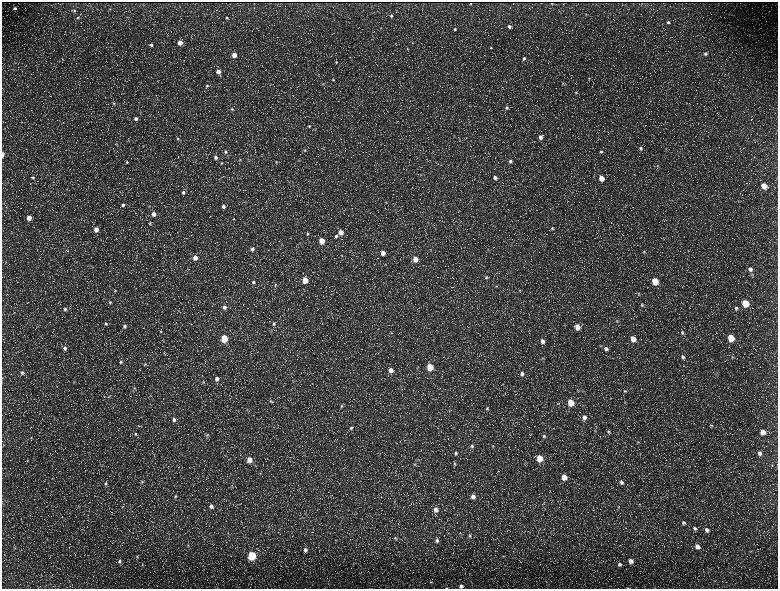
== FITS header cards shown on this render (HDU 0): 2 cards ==
NAXIS1  =                 1552 / length of data axis 1
NAXIS2  =                 1173 / length of data axis 2

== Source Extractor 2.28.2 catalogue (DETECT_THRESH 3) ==
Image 1552 x 1173 px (HDU 0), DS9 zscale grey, zoomed out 1/2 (1 PNG px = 2 x 2 image px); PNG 780 x 591 px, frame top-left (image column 1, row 1173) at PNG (2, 2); no overlay
Background 235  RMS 11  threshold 32.7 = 3 sigma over >= 5 px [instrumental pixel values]
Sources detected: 211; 33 cannot appear on this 1/2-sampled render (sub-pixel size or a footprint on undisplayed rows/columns) and are not listed; the other 178 listed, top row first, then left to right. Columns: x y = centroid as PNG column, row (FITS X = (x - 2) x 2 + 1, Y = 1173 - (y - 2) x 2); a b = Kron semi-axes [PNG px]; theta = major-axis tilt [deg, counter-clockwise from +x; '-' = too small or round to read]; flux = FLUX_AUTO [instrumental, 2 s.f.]
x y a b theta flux
470 4 2 2 - 1000
15 8 4 3 - 4600
110 9 3 3 - 1600
74 10 4 4 - 2600
586 14 4 2 - 1400
391 16 4 3 - 2900
78 17 5 4 - 3200
227 18 4 3 - 2600
668 22 4 4 - 3700
509 26 4 4 - 6100
381 28 3 2 - 1100
455 29 4 3 - 2800
180 43 4 4 - 22000
151 45 4 4 - 4700
491 48 4 3 - 2000
407 49 3 3 - 1200
705 54 5 4 - 4900
234 55 4 3 - 21000
524 58 3 3 - 4300
336 62 4 4 - 2300
218 71 4 4 - 15000
589 78 4 3 - 1900
333 80 4 3 - 2300
563 84 4 3 - 2100
207 85 4 4 - 3000
576 92 4 3 - 2100
114 103 6 4 -70 3300
507 108 5 4 - 3600
232 109 4 4 - 3100
136 119 5 4 - 6300
309 126 4 4 - 2500
540 137 4 4 - 10000
178 139 5 3 - 3400
459 139 3 3 - 1200
641 148 5 4 - 4100
666 149 2 2 - 980
305 150 4 3 - 1800
601 151 4 3 - 3200
226 152 4 4 - 4400
2 155 4 2 - 7800
216 157 4 4 - 5200
240 160 3 3 - 1300
510 161 4 4 - 5800
127 162 4 3 - 2500
276 162 4 3 - 1700
221 163 3 3 - 2000
658 166 3 3 - 1500
420 175 3 2 - 1100
33 177 4 4 - 3000
495 177 4 4 - 8500
601 178 4 4 - 31000
764 186 4 4 - 35000
183 192 4 3 - 4400
386 202 3 3 - 1100
123 205 4 4 - 4600
149 206 4 3 - 1800
223 207 4 4 - 6100
153 214 5 4 - 12000
29 218 4 4 - 20000
234 219 4 2 - 1500
150 224 4 4 - 2500
552 228 4 4 - 3000
96 229 4 4 - 18000
341 232 4 4 - 19000
307 234 4 3 - 2700
336 236 4 4 - 4300
322 241 4 4 - 30000
252 249 5 4 - 6300
67 251 4 3 - 1700
644 252 4 4 - 2500
383 253 4 4 - 15000
342 255 4 3 - 1300
195 258 4 4 - 14000
415 259 4 4 - 28000
385 264 3 3 - 1400
254 266 4 2 - 1300
750 269 5 5 - 8600
486 277 4 4 - 3200
305 280 4 4 - 39000
655 281 4 4 - 64000
253 282 5 4 - 3800
275 285 4 3 - 2500
519 290 4 4 - 2500
115 291 5 4 - 2500
639 294 4 4 - 2300
110 302 5 4 - 3000
745 303 4 4 - 87000
642 305 5 4 - 2600
224 307 5 4 - 7000
736 308 5 4 - 4000
65 309 5 5 - 5400
617 321 5 4 - 3000
106 324 5 5 - 3300
274 324 5 4 - 4400
124 326 5 5 - 6000
577 327 5 4 - 23000
161 331 4 4 - 3300
682 332 5 4 - 3400
224 338 4 4 - 89000
731 338 4 4 - 73000
633 339 5 4 - 31000
542 341 5 5 - 11000
65 348 5 5 - 6500
606 349 5 5 - 7400
683 357 5 4 - 5200
733 357 4 3 - 1900
121 362 5 5 - 4600
145 364 5 4 - 2900
430 367 4 4 - 61000
391 370 4 4 - 15000
22 372 5 4 - 4000
522 374 4 4 - 7100
217 379 5 4 - 8100
74 381 3 3 - 1400
203 383 4 3 - 2000
134 388 4 4 - 2500
625 391 5 4 - 2800
109 396 4 2 - 1500
270 401 5 4 - 2600
571 403 5 4 - 51000
341 406 5 4 - 3400
487 408 4 4 - 2700
247 409 4 2 - 1500
584 417 5 5 - 11000
174 420 5 4 - 5800
711 426 5 4 - 2800
351 428 5 4 - 2900
594 430 3 3 - 1200
608 432 5 4 - 3500
763 432 5 4 - 21000
135 434 5 5 - 3300
207 435 4 4 - 2600
544 436 5 5 - 4400
31 438 4 3 - 1800
638 442 4 3 - 1900
472 446 5 4 - 3900
493 446 3 3 - 1300
456 453 4 4 - 3900
760 453 5 5 - 8500
540 458 5 4 - 51000
249 460 5 4 - 22000
27 461 4 3 - 2000
415 464 4 4 - 2300
454 464 5 4 - 2700
772 465 4 2 - 1700
564 477 5 4 - 31000
142 482 5 4 - 2500
621 482 5 4 - 6400
106 484 5 4 - 3100
232 486 4 3 - 2000
175 496 5 4 - 3900
473 496 5 4 - 13000
640 504 4 3 - 1400
211 506 6 5 - 8600
618 507 4 3 - 1600
435 510 6 5 - 9500
684 523 6 5 - 6100
695 528 6 5 - 6300
707 530 7 5 -60 9100
461 533 6 2 -75 2000
469 536 5 5 - 4500
395 538 5 4 - 3100
437 540 6 5 - 6200
188 546 5 3 - 2600
697 546 6 5 - 12000
14 548 4 3 - 1900
305 550 5 5 - 6800
137 556 5 4 - 2700
252 556 5 4 - 160000
503 556 4 1 - 1100
120 561 6 5 - 6100
631 561 5 5 - 13000
620 564 5 4 - 4500
142 565 4 3 - 2100
431 582 4 3 - 2100
461 586 5 5 - 7700
446 588 5 2 - 1600
628 588 3 2 - 840
At the frame edge (FLAGS 8, measured only in part): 4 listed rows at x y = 2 155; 461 586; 446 588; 628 588
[33 sub-pixel or undisplayed-footprint detections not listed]